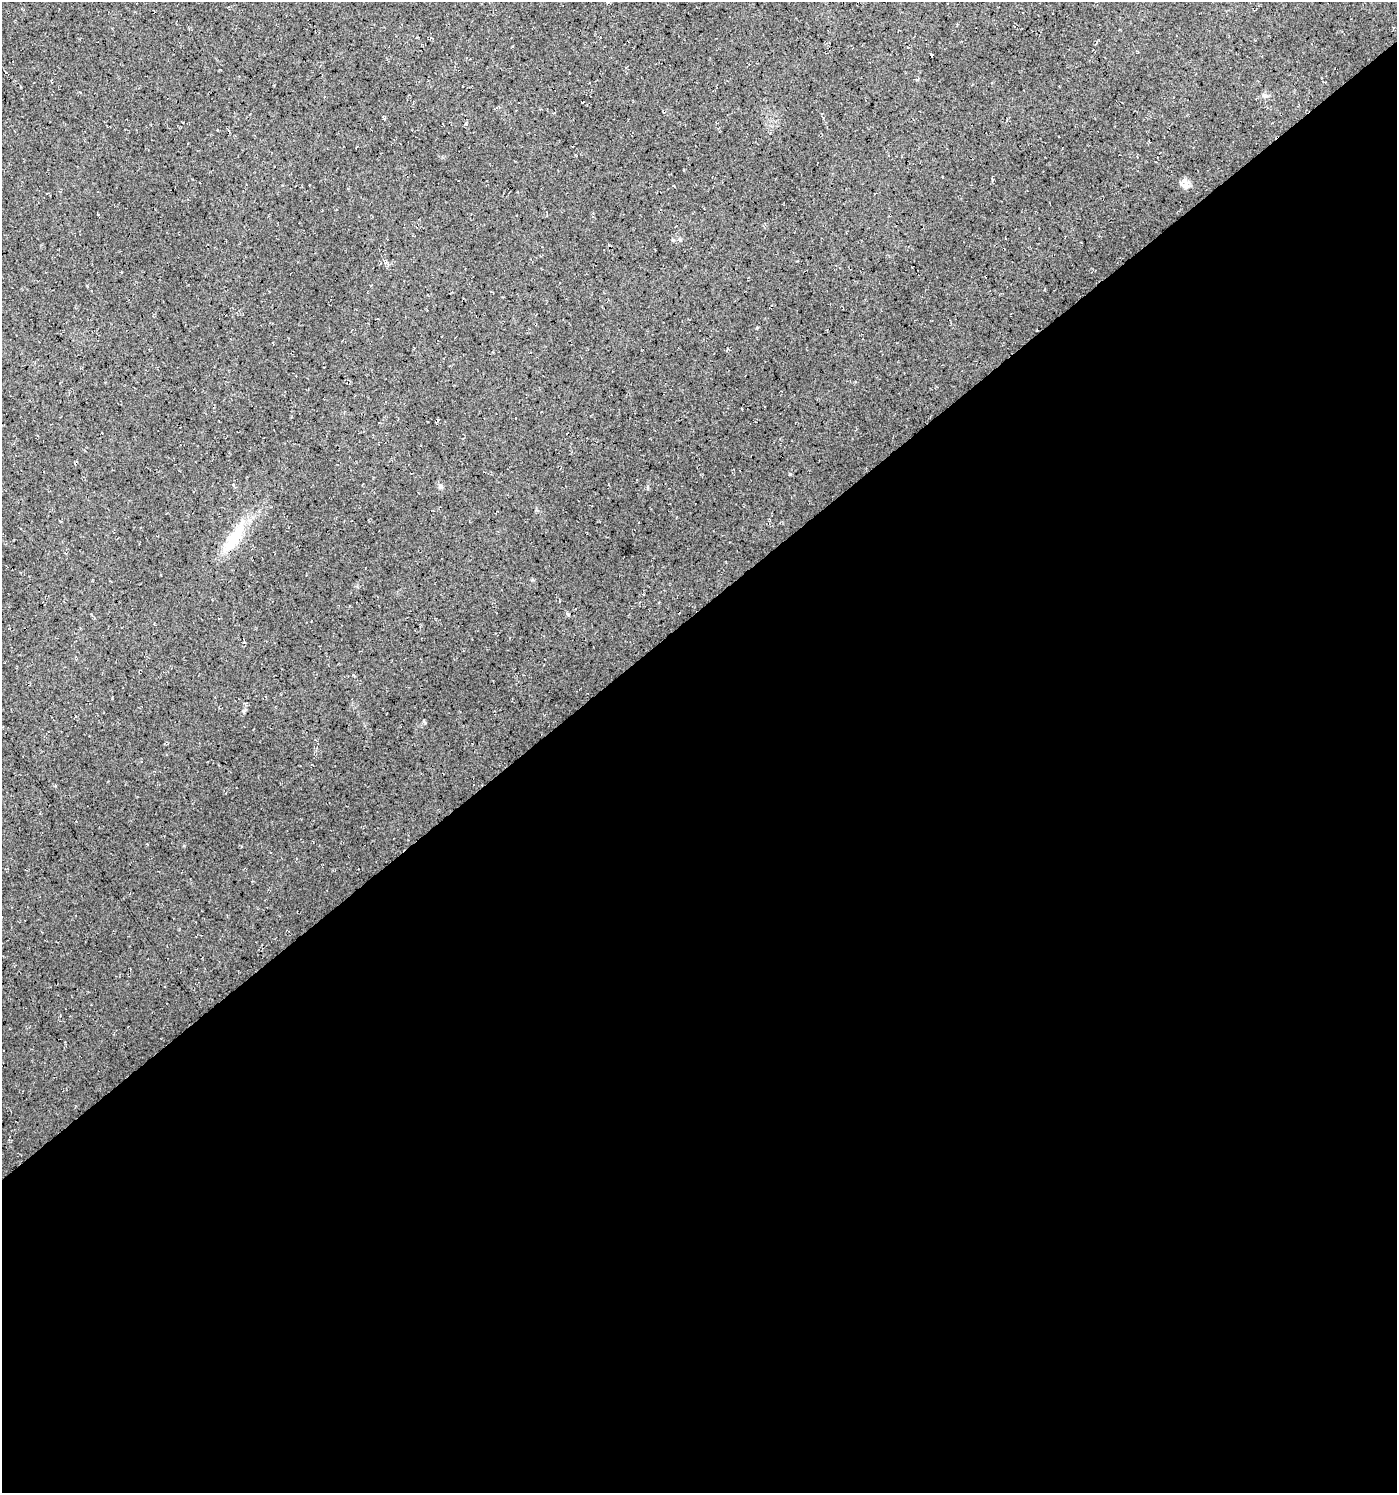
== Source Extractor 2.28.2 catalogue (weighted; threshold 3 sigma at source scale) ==
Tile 15 of 4 x 4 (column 3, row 4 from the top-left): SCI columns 2921-4315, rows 4-1494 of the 5906 x 5968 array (HDU 1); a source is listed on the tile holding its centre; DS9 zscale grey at full resolution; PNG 1399 x 1495 px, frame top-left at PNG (2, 2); no overlay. Shown black and unused: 59% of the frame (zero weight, under 3 of 4 exposures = <1% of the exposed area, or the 3 px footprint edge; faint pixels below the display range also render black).
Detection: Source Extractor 2.28.2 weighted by HDU 2 'WHT'; one run over the whole footprint, this tile lists its part. Background 0.022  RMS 0.0063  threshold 0.0281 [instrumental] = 3 sigma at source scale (4.5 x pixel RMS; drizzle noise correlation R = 1.50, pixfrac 1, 0.0396/0.0396 arcsec/px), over >= 5 px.
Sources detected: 8; all 8 listed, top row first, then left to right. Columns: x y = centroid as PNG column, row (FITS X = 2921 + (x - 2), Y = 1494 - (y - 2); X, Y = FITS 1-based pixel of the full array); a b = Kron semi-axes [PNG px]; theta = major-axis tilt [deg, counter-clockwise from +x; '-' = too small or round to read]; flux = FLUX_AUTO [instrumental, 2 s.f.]
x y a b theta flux
607 2 4 2 - 0.62
931 54 3 3 - 0.47
5 72 5 3 - 0.75
1264 96 7 4 -20 1.1
1185 185 11 8 64 3.6
571 452 3 2 - 0.52
441 486 7 5 -48 1.6
234 538 46 14 58 21
Isophote crosses this tile's border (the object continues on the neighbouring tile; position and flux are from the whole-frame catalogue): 1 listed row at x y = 607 2